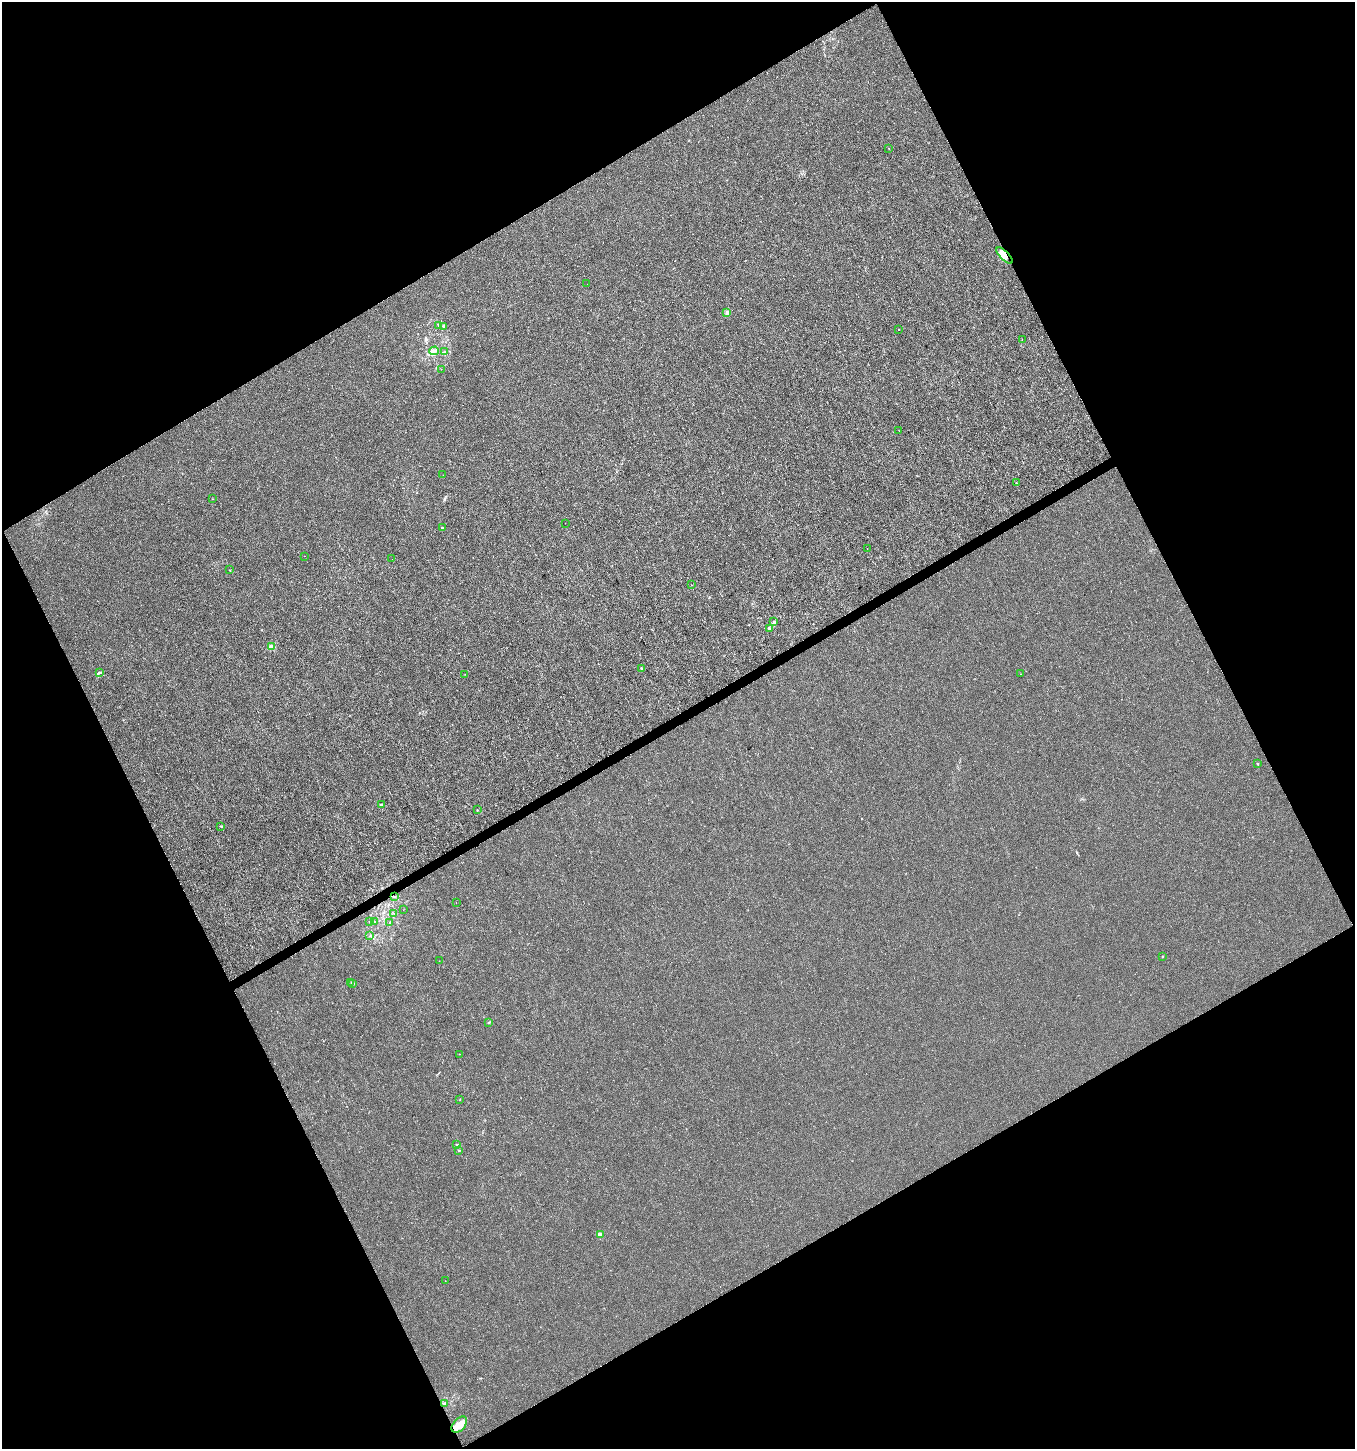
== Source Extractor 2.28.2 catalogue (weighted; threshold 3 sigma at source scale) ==
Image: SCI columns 173-5582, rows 1-5788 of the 5687 x 5806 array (HDU 1 of 3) = the unmasked area's bounding box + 8 px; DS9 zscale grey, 4 x 4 block average (1 PNG px = mean of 4 x 4 image px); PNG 1357 x 1451 px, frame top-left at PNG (2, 2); each listed source drawn as its Kron ellipse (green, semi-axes under 4 px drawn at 4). Shown black and unused: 47% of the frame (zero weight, under 3 of 4 exposures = <1% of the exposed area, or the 3 px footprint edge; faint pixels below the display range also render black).
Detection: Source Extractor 2.28.2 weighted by HDU 2 'WHT'. Background -4.14e-04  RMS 0.0016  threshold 0.00731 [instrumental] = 3 sigma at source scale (4.5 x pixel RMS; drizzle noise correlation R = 1.50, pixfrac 1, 0.0396/0.0396 arcsec/px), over >= 5 px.
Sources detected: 65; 2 inside a brighter object's white glare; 3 cosmic-ray / hot-pixel residue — neither listed nor drawn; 2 coinciding with a brighter row at this scale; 4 inside a brighter listed object's ellipse — not listed separately; the other 54 listed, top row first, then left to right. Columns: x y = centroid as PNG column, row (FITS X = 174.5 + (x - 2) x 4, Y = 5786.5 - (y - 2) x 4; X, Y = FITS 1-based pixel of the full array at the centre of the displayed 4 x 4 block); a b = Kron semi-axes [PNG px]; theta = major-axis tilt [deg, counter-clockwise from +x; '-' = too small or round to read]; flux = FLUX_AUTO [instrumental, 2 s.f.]
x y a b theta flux
889 148 2 2 - 0.21
1004 255 10 4 -44 13
587 284 2 2 - 0.17
727 312 2 2 - 6.6
439 325 3 2 - 0.79
444 326 2 2 - 0.43
898 329 2 2 - 0.37
1022 340 2 2 - 0.18
434 351 5 2 - 1.5
445 352 3 2 - 0.88
441 369 2 2 - 0.16
899 430 2 2 - 0.16
443 475 2 2 - 0.43
1016 483 2 2 - 0.37
213 499 2 2 - 0.46
565 523 2 2 - 0.23
442 528 2 2 - 2
867 549 2 2 - 0.16
304 556 2 2 - 0.23
392 559 2 2 - 0.21
230 570 2 2 - 0.28
691 585 2 2 - 0.33
774 621 2 2 - 0.6
769 628 2 2 - 1.1
271 646 2 2 - 11
641 668 2 2 - 1.1
100 672 2 2 - 0.76
465 674 2 2 - 0.24
1020 674 2 2 - 0.22
1257 764 3 2 - 0.39
381 805 2 2 - 3
477 810 2 2 - 1.1
221 826 2 2 - 1.4
395 897 2 2 - 0.43
456 903 2 2 - 1.5
403 910 2 2 - 0.25
393 913 2 2 - 0.23
370 921 2 2 - 0.26
374 921 2 2 - 0.55
390 922 2 2 - 0.58
370 936 2 2 - 0.36
1162 957 2 2 - 0.42
439 961 2 2 - 0.19
351 982 2 2 - 0.36
353 983 2 2 - 1.2
489 1022 2 2 - 0.92
459 1054 2 2 - 0.42
460 1100 2 2 - 0.24
457 1145 2 2 - 5.9
459 1150 2 2 - 1.2
600 1235 4 3 - 4
445 1281 2 2 - 0.77
444 1404 3 2 - 0.7
459 1425 9 6 47 8.4
Overlapping masked pixels (flux is a lower limit): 1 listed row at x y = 1004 255
Diffuse or blended objects may show on this block-average render without a row.